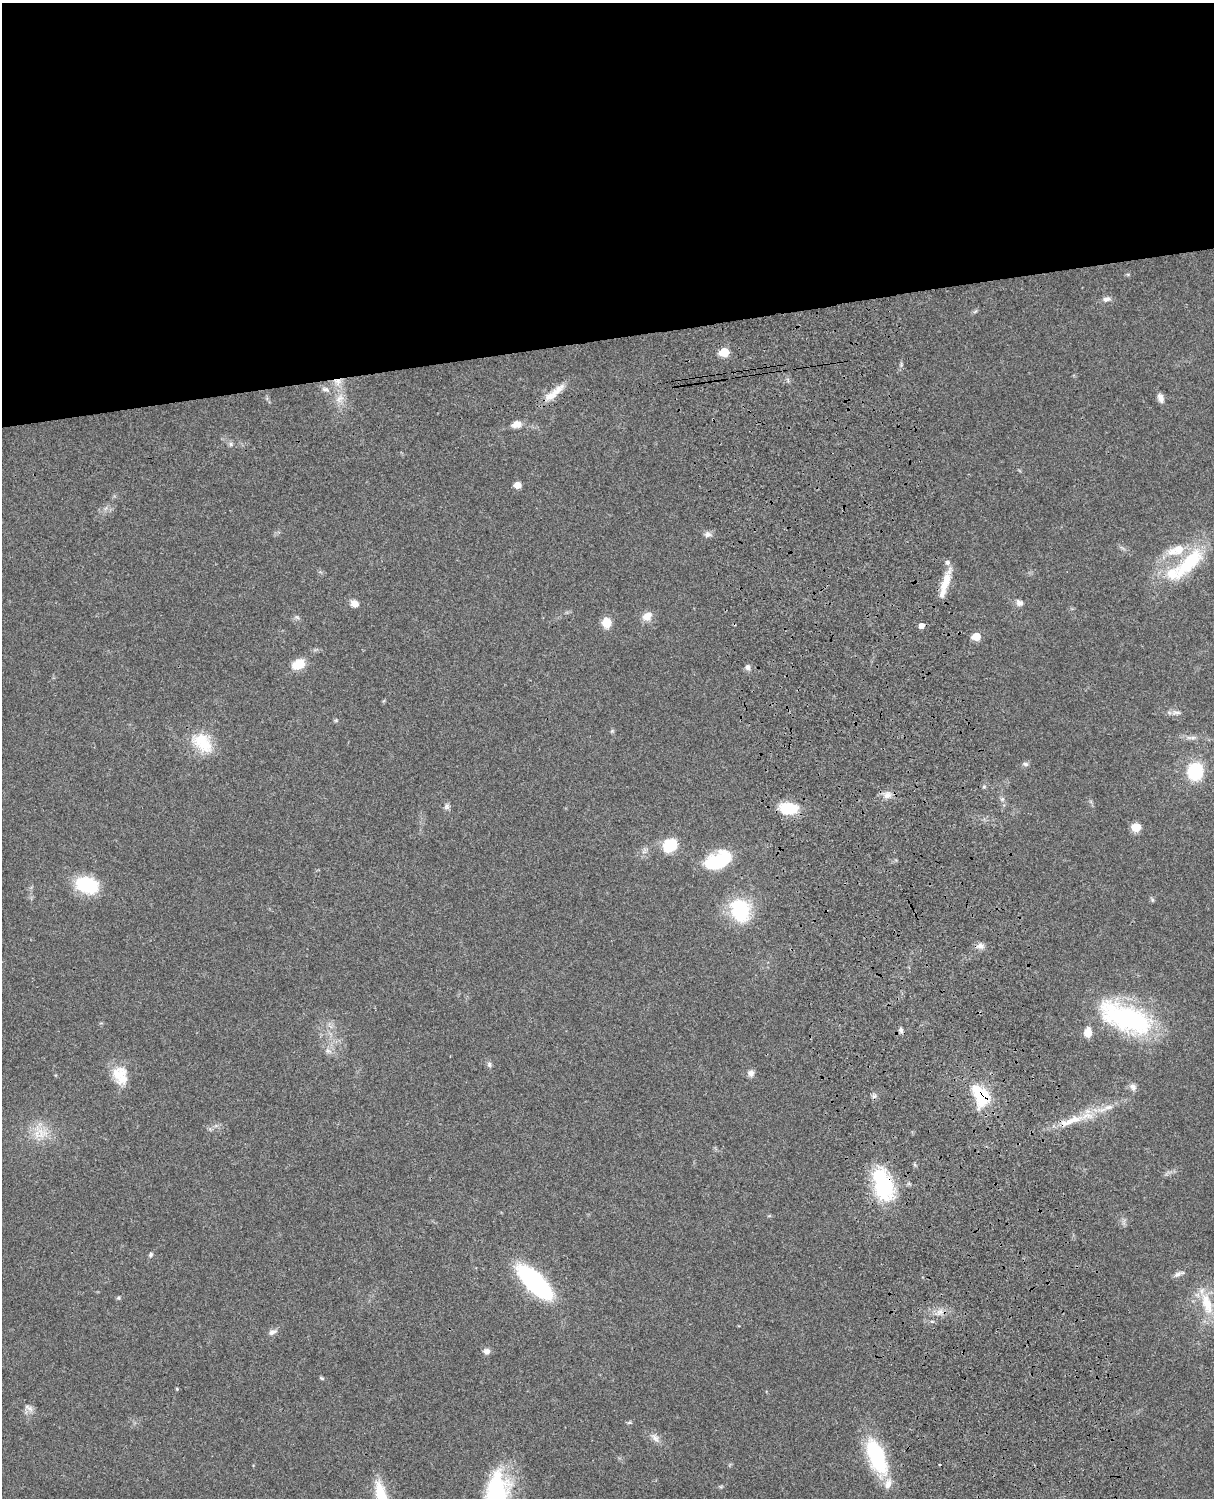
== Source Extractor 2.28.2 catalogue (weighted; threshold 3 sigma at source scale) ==
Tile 2 of 4 x 3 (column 2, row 1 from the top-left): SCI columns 1333-2544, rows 3268-4763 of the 5087 x 4926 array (HDU 1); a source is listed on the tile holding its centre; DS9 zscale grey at full resolution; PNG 1216 x 1500 px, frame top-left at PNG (2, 3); no overlay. Shown black and unused: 23% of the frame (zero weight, under 3 of 4 exposures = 6% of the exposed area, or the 3 px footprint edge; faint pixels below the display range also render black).
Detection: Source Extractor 2.28.2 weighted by HDU 2 'WHT'; one run over the whole footprint, this tile lists its part. Background 0.0787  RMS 0.0058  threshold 0.026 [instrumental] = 3 sigma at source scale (4.5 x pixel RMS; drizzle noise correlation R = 1.50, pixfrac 1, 0.05/0.05 arcsec/px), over >= 5 px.
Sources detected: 78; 1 inside a brighter object's white glare — not listed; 8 inside a brighter listed object's ellipse — not listed separately; the other 69 listed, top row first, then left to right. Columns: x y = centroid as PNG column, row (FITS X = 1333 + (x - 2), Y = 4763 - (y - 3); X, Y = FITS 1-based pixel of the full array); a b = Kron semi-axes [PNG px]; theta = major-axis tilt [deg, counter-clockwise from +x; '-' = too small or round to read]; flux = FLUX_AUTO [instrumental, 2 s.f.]
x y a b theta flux
1106 299 11 7 8 2.6
724 352 6 5 - 21
338 382 12 9 -29 5
325 389 12 6 -16 2.4
557 390 29 9 44 8
339 398 14 8 39 4.4
1161 398 11 7 -68 3.1
516 424 10 7 11 5
231 444 6 5 - 1.2
517 485 6 5 - 5.4
708 534 9 7 4 2.2
1172 551 14 10 37 6.1
947 563 6 6 - 1.9
1189 563 52 18 46 34
945 584 24 11 67 10
355 603 9 7 -27 3.7
1019 603 9 7 -34 2.3
647 616 11 9 38 5.6
606 623 9 8 - 8.8
922 626 5 5 - 3.7
976 636 6 5 - 13
298 664 16 10 27 9.7
748 667 7 6 - 1.9
1177 712 14 4 0 2.1
336 720 6 4 19 0.71
1191 738 18 4 1 2.7
203 743 30 20 -45 19
1025 764 8 5 -2 1.4
1195 771 11 10 - 42
984 786 6 3 19 0.77
887 795 11 9 25 3.9
1002 799 6 5 - 1.1
446 806 8 6 88 1.6
788 808 17 10 -1 23
1136 827 6 5 - 17
670 845 16 13 43 16
718 861 25 14 26 36
87 885 26 17 -18 28
1152 900 6 4 -89 0.82
740 910 27 21 -72 35
980 946 11 8 1 2.8
1127 1018 56 24 -22 95
901 1030 8 5 -67 1.5
1088 1032 8 7 - 7.6
328 1051 9 4 -13 1.6
489 1064 8 5 -75 1.4
751 1073 9 8 - 2.4
118 1074 24 18 19 12
1133 1087 11 8 -59 2.4
874 1096 8 4 36 1.2
982 1096 20 16 89 25
1109 1107 16 7 16 4.5
1075 1119 22 10 7 8.2
41 1134 21 9 -74 8
883 1185 33 18 -70 52
151 1254 6 5 - 1
1178 1274 13 6 31 2.2
534 1282 30 13 -44 110
118 1298 5 5 - 0.78
1207 1303 34 13 -75 16
940 1312 9 4 36 2.2
272 1332 12 7 24 2.3
487 1351 8 7 - 2.5
322 1378 7 4 -20 0.74
177 1389 4 3 - 0.55
29 1408 15 6 -34 2.5
655 1438 15 8 -49 3.3
876 1457 43 18 -68 43
496 1493 49 28 82 57
Overlapping masked pixels (flux is a lower limit): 3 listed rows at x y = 338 382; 982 1096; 883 1185
Isophote crosses this tile's border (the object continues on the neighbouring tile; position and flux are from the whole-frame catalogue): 1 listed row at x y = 496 1493